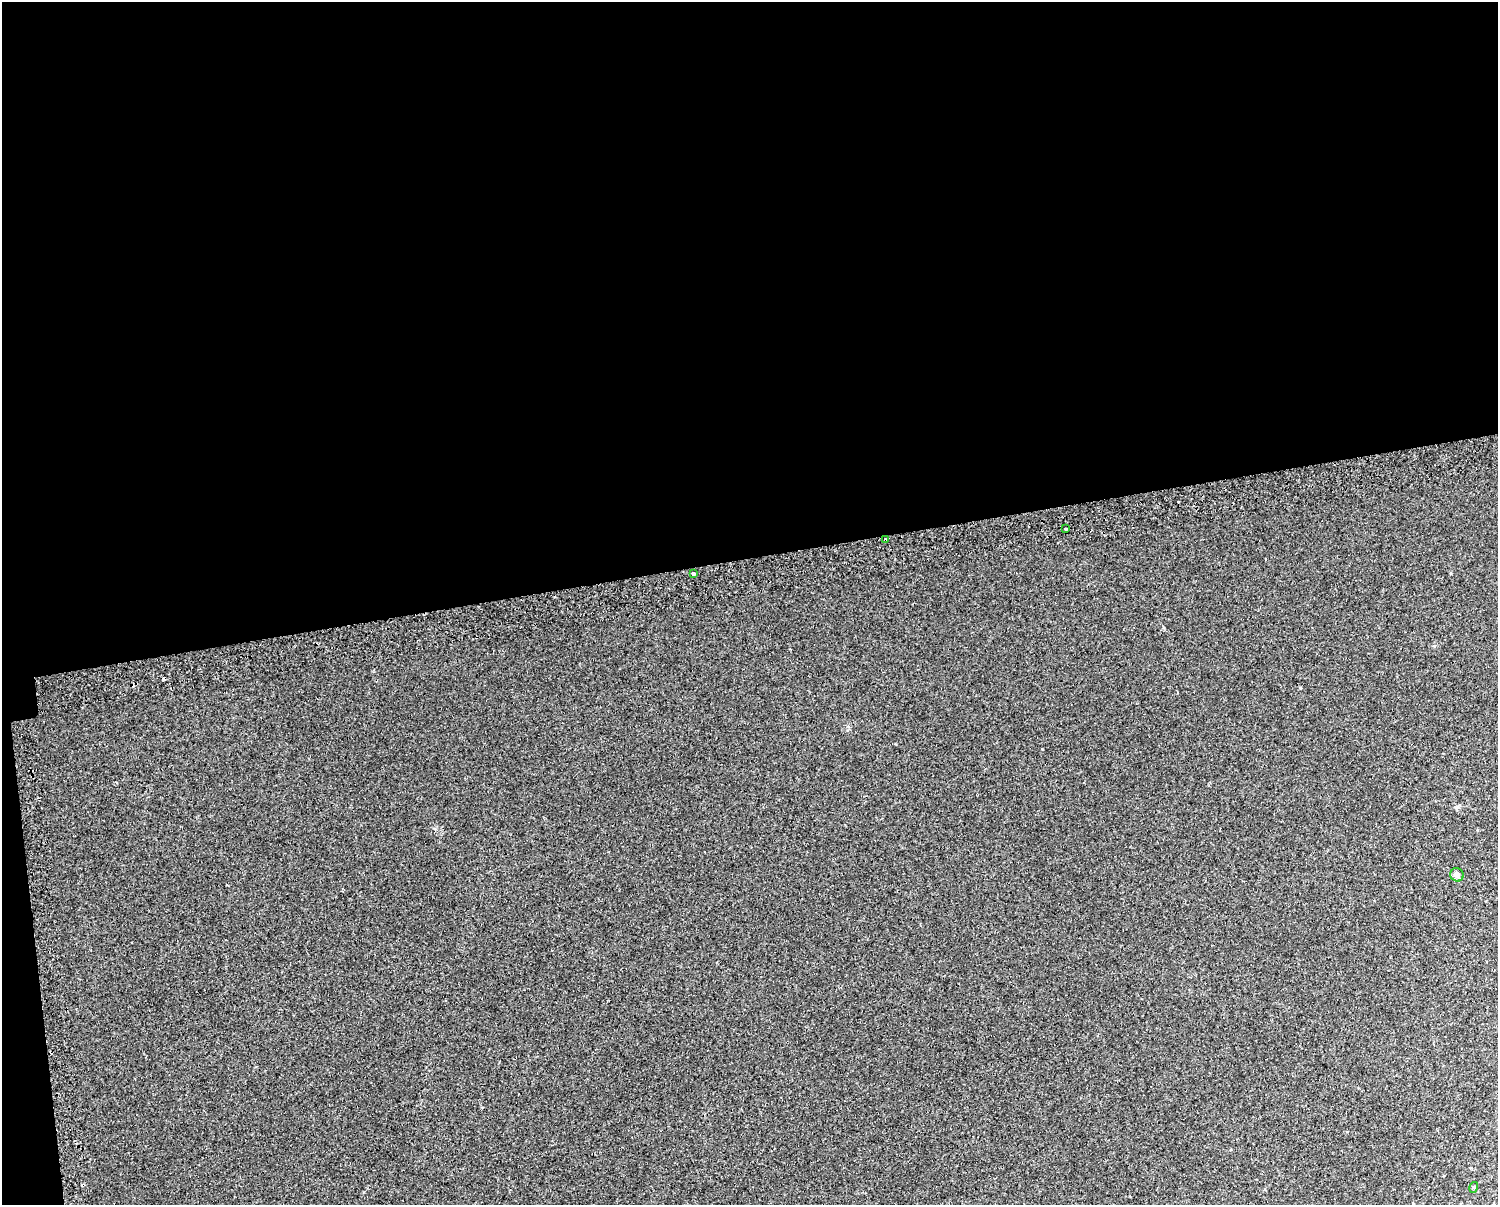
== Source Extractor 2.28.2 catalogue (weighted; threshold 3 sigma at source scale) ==
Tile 1 of 3 x 4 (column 1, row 1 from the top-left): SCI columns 56-1551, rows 3649-4851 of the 4643 x 4891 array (HDU 1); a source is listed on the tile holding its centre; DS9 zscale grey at full resolution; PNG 1500 x 1207 px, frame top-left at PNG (2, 2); each listed source drawn as its Kron ellipse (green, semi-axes under 4 px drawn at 4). Shown black and unused: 47% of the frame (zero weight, under 2 of 3 exposures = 3% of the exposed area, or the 3 px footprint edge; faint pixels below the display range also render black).
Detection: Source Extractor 2.28.2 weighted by HDU 2 'WHT'; one run over the whole footprint, this tile lists its part. Background 0.0013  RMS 0.0053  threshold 0.024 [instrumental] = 3 sigma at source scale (4.5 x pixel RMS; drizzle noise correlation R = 1.50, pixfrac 1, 0.0396/0.0396 arcsec/px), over >= 5 px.
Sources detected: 8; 3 cosmic-ray / hot-pixel residue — neither listed nor drawn; the other 5 listed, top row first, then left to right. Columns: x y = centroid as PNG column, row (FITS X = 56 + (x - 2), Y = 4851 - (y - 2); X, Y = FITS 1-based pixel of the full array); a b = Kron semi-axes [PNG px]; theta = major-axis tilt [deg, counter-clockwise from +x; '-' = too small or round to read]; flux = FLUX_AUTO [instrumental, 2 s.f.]
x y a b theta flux
1065 529 3 3 - 3.6
885 540 3 3 - 1.8
693 574 3 3 - 4.4
1457 875 7 6 - 1.8
1474 1187 5 3 - 0.63
Overlapping masked pixels (flux is a lower limit): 1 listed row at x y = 885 540